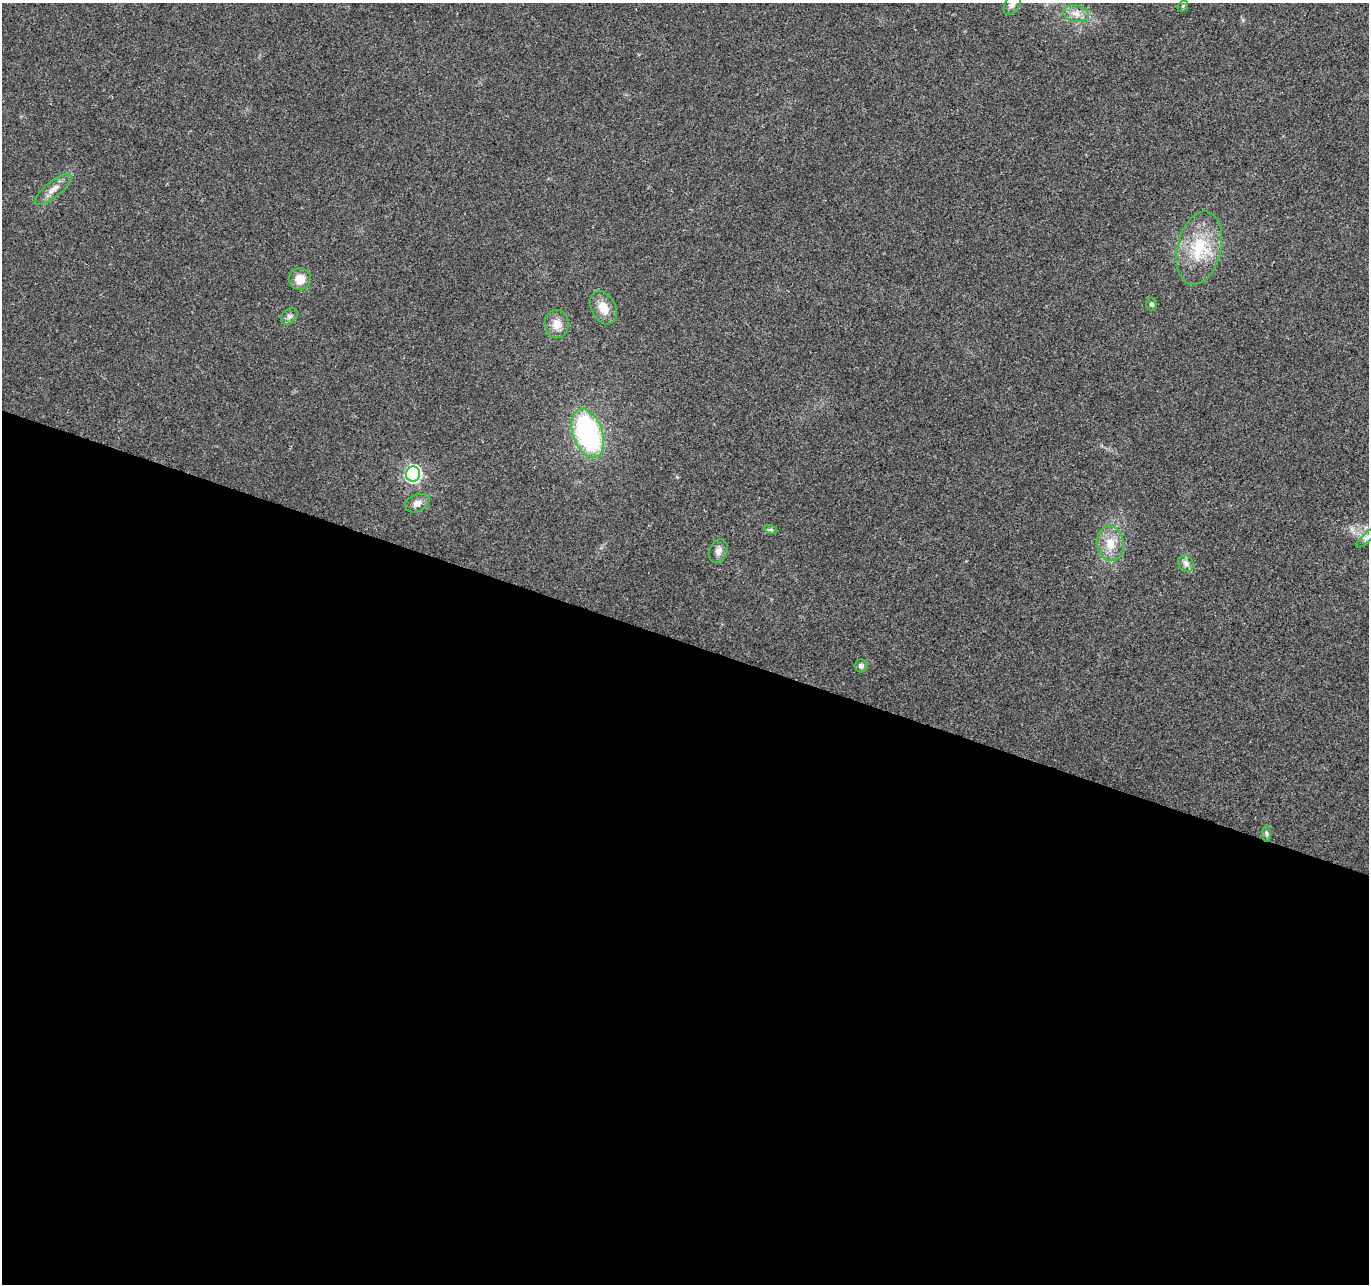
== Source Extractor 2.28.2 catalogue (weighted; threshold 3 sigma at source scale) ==
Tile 14 of 4 x 4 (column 2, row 4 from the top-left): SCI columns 1367-2733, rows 214-1495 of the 5476 x 5619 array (HDU 1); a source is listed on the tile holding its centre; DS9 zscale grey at full resolution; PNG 1371 x 1286 px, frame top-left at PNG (2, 3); each listed source drawn as its Kron ellipse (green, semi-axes under 4 px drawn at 4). Shown black and unused: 50% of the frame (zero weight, under 3 of 4 exposures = <1% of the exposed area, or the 3 px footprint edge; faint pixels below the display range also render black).
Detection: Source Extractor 2.28.2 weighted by HDU 2 'WHT'; one run over the whole footprint, this tile lists its part. Background 0.0267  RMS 0.0031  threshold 0.0138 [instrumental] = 3 sigma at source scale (4.5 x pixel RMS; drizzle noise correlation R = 1.50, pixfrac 1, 0.0396/0.0396 arcsec/px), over >= 5 px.
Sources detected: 20; all 20 listed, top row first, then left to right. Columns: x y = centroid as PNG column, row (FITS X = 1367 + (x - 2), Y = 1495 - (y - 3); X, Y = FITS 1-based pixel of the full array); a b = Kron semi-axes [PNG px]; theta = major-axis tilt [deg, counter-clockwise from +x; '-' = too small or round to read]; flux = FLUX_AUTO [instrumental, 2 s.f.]
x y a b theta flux
1012 4 12 7 61 1.6
1183 6 6 4 48 0.42
1076 14 13 8 -7 2.3
53 189 23 7 38 2.8
1199 248 37 22 77 15
300 279 11 11 - 3.9
1151 304 6 5 - 0.69
603 308 18 12 -62 4.3
289 316 9 7 43 1.1
557 324 14 12 -89 3.4
588 433 25 14 -70 53
413 474 7 7 - 70
417 503 13 8 22 1.8
771 530 6 4 -19 0.51
1368 537 15 4 42 1.3
1110 543 17 13 -82 5
718 551 12 9 69 1.7
1186 563 9 7 -58 1.3
861 666 6 6 - 0.98
1267 833 8 4 -89 0.6
Isophote crosses this tile's border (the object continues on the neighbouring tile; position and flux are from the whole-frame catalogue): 2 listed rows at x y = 1012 4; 1368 537